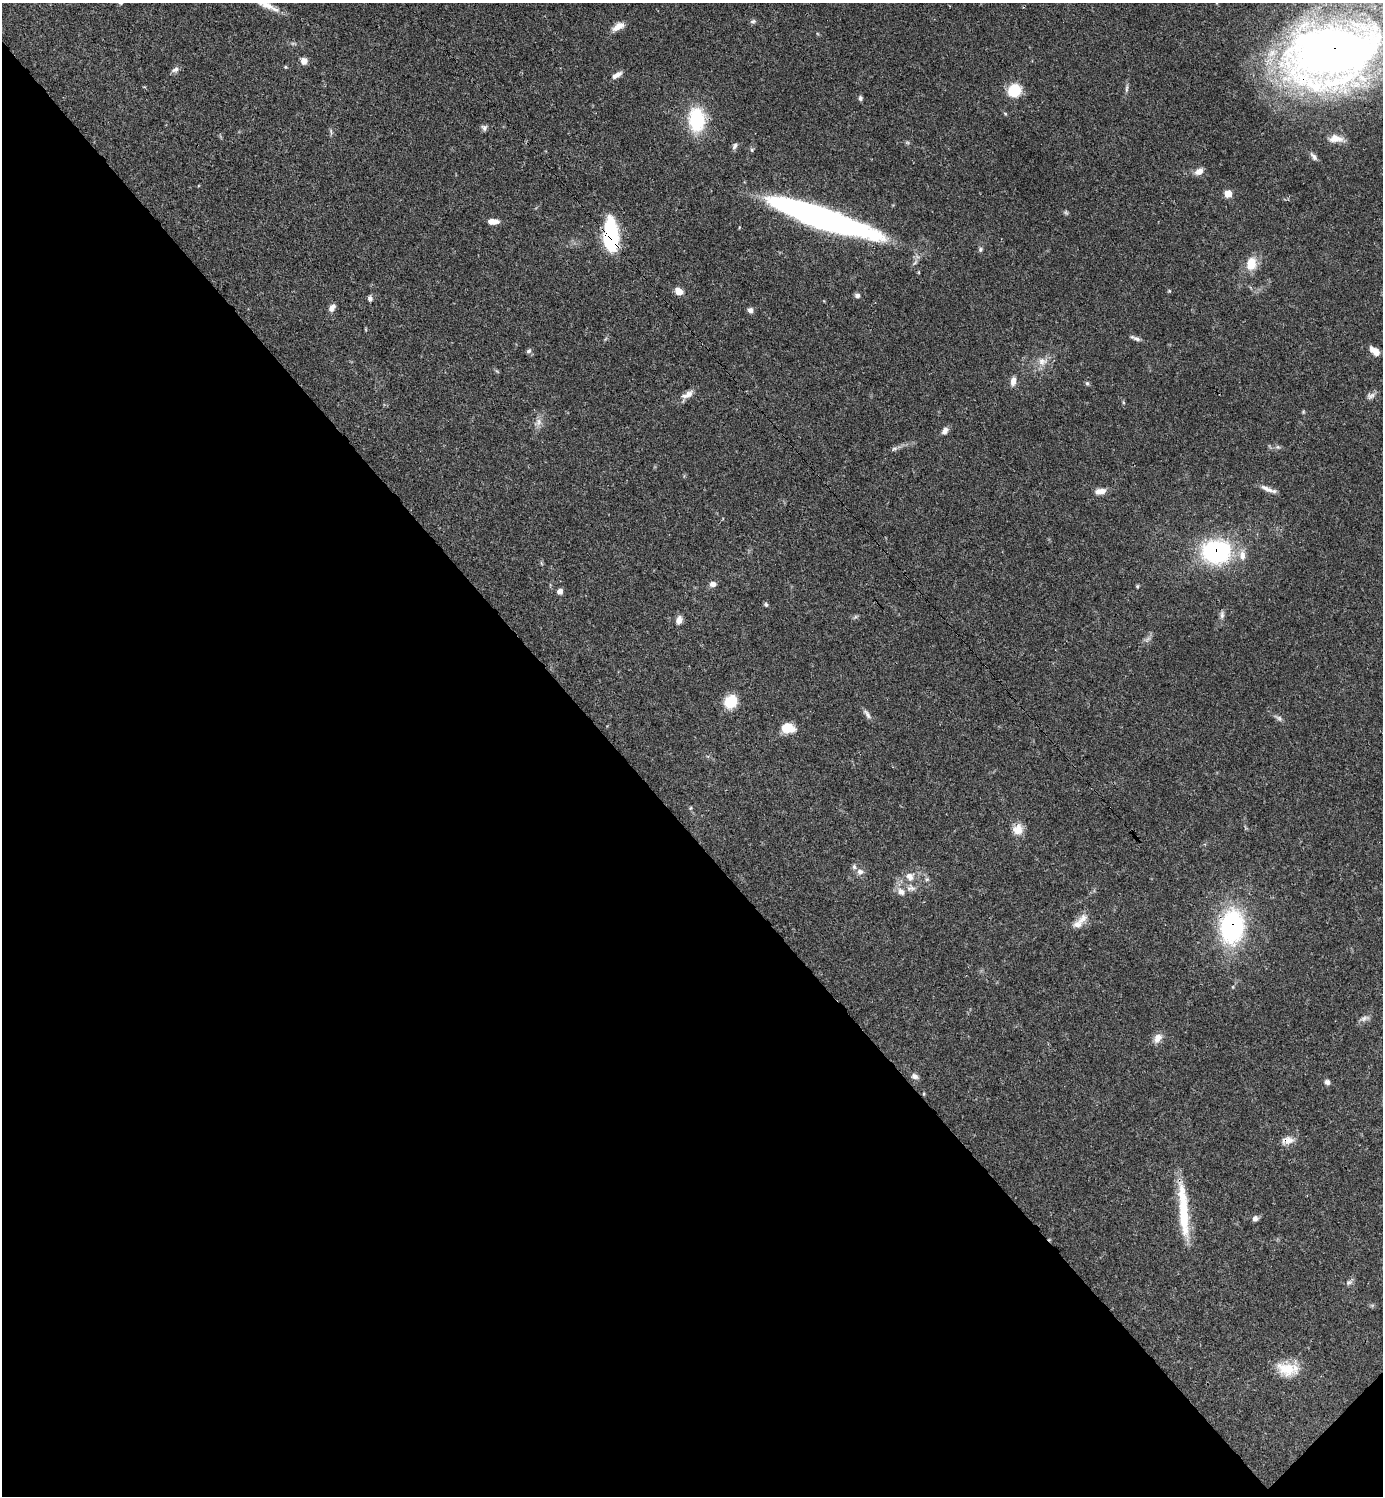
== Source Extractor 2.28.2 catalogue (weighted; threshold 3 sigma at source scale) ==
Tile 14 of 4 x 4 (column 2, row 4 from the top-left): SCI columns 1680-3060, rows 2-1495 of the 5981 x 5981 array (HDU 1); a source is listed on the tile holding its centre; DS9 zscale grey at full resolution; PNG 1385 x 1498 px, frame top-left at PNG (2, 3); no overlay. Shown black and unused: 45% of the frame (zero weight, under 3 of 4 exposures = <1% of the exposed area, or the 3 px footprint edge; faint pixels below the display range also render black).
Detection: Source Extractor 2.28.2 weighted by HDU 2 'WHT'; one run over the whole footprint, this tile lists its part. Background 0.0389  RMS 0.0027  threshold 0.0121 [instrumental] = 3 sigma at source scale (4.5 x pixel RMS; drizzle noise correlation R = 1.50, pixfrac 1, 0.05/0.05 arcsec/px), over >= 5 px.
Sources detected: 78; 2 too faint to see at this stretch — not listed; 3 inside a brighter listed object's ellipse — not listed separately; the other 73 listed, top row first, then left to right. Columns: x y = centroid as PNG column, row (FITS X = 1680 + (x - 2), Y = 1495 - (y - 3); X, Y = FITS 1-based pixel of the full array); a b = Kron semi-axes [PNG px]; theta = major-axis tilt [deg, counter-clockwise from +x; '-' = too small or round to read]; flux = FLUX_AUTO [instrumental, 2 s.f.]
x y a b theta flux
267 5 31 9 -26 4.1
753 21 8 5 18 0.55
618 27 15 7 31 2.4
1332 53 81 53 14 280
304 61 8 7 - 1.5
285 67 4 4 - 0.26
175 70 11 6 25 0.95
617 75 14 6 31 1.4
1127 88 10 4 85 0.67
1014 90 13 12 - 7.6
860 98 6 5 - 0.57
697 120 30 19 -84 14
484 128 8 7 - 0.76
331 131 9 3 -85 0.48
1335 139 16 9 -3 2.8
735 146 9 6 64 0.75
752 150 6 4 -71 0.34
1314 157 11 6 -51 0.96
1199 171 10 7 27 1.9
1228 194 6 6 - 4.5
823 218 102 17 -19 110
493 221 12 6 -1 2.2
611 236 29 12 -87 27
980 249 7 5 89 0.51
1251 264 16 11 79 4.7
679 291 10 8 -24 2.2
1169 291 5 3 - 0.26
857 295 7 5 -9 0.76
370 298 6 5 - 0.82
332 308 10 6 55 1.4
750 310 7 6 - 0.9
1137 339 11 5 -20 0.85
528 351 7 5 20 0.56
1374 351 14 7 -38 2.3
1042 361 12 11 - 2.4
1013 381 11 7 80 1.6
1087 383 6 5 - 0.46
688 394 17 7 28 2
1371 396 13 7 22 1.1
1303 412 6 3 73 0.28
539 422 11 7 71 1.4
945 431 10 7 57 1.2
1267 489 21 5 -24 1.6
1100 491 14 7 8 2
1216 551 26 21 1 34
1242 555 13 8 86 2.1
713 584 7 6 - 1.2
1137 586 5 4 - 0.31
560 591 6 6 - 1.4
766 604 6 5 - 0.43
1222 615 11 6 89 0.87
679 620 10 7 73 1.5
730 701 14 12 52 6.6
867 714 15 5 -55 1
1279 718 9 6 -45 0.77
788 728 12 8 -9 6.1
690 808 6 3 70 0.26
1018 829 14 12 71 3
860 872 9 9 - 1.3
910 876 11 10 - 2.2
911 888 13 8 3 1.7
901 892 11 9 -35 1.9
1083 918 15 10 47 2.2
1232 927 29 20 84 42
1364 1018 11 7 30 1.1
1158 1038 13 9 56 2.1
914 1076 9 7 -25 1.1
1327 1082 7 6 - 0.87
1287 1140 18 9 4 2.2
1183 1213 58 11 -87 13
1255 1219 7 7 - 0.96
1349 1282 10 6 22 0.78
1286 1369 28 16 -18 6.6
Overlapping masked pixels (flux is a lower limit): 6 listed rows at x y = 1332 53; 823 218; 611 236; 1216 551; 1232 927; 1287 1140
Isophote crosses this tile's border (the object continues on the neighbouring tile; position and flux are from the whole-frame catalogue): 2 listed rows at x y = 267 5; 1332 53